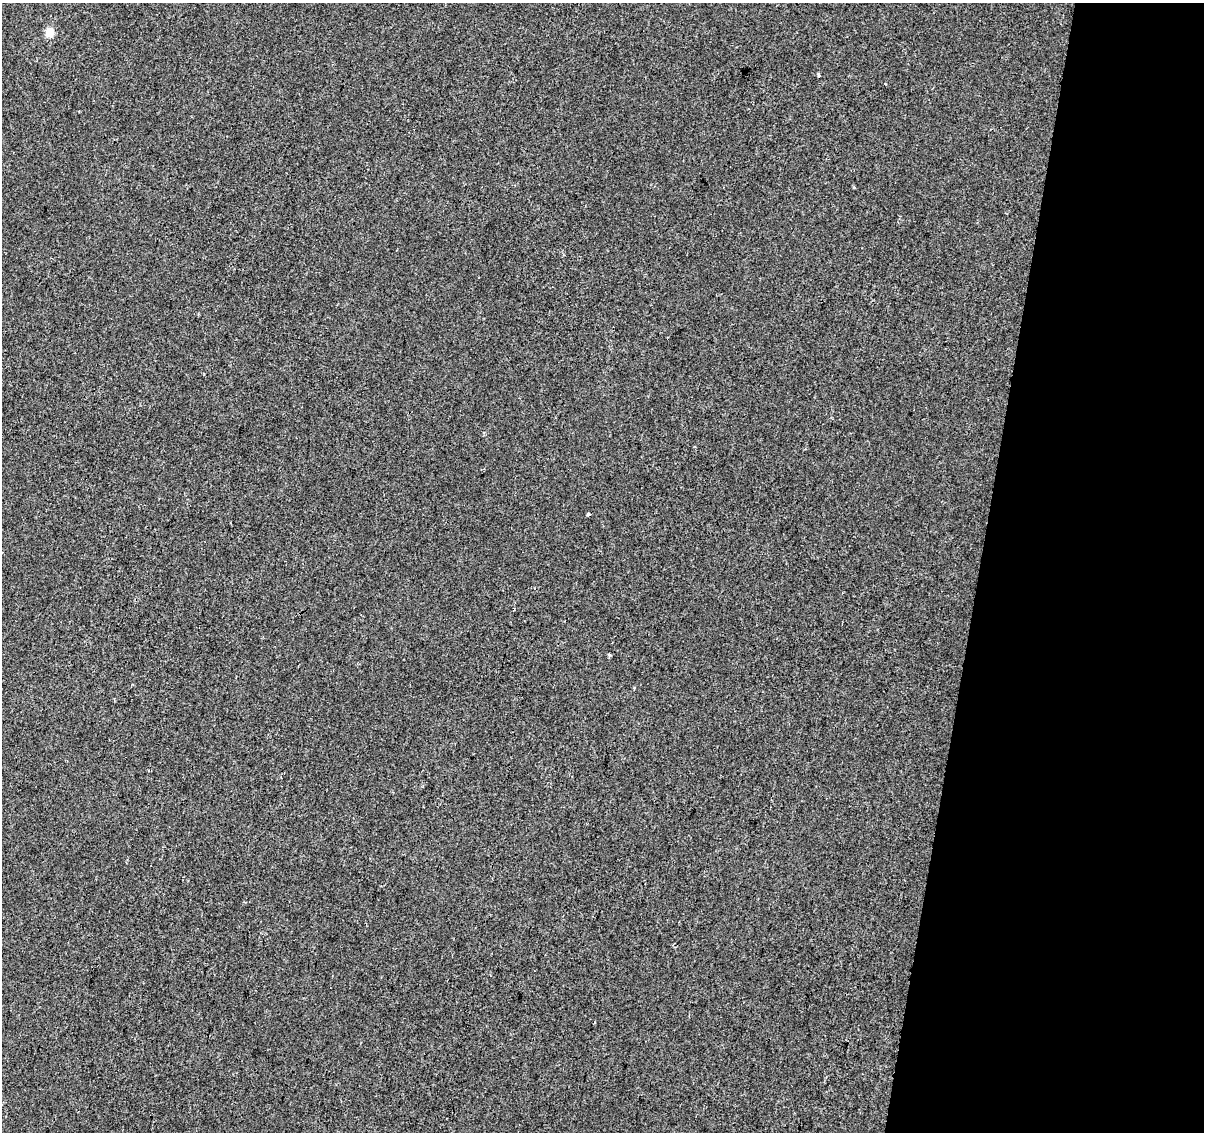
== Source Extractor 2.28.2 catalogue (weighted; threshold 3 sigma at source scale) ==
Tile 8 of 4 x 4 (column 4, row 2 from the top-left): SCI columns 3605-4806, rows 2484-3613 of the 4812 x 5026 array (HDU 1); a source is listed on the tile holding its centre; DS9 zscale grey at full resolution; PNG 1206 x 1134 px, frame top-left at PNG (2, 3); no overlay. Shown black and unused: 19% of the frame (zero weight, under 2 of 3 exposures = <1% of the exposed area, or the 3 px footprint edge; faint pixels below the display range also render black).
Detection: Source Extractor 2.28.2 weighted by HDU 2 'WHT'; one run over the whole footprint, this tile lists its part. Background 4.25e-04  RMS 0.0042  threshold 0.019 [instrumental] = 3 sigma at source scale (4.5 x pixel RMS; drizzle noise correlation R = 1.50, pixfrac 1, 0.0396/0.0396 arcsec/px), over >= 5 px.
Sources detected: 7; all 7 listed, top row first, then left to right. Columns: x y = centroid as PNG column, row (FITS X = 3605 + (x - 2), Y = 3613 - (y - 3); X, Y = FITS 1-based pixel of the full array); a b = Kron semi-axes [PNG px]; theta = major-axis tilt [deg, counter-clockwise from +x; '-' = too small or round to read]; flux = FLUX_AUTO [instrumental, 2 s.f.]
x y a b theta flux
49 32 5 5 - 16
819 75 3 3 - 0.8
885 84 3 2 - 0.34
854 187 4 4 - 0.4
588 514 4 3 - 2.3
609 655 5 3 - 0.52
634 688 3 3 - 0.52